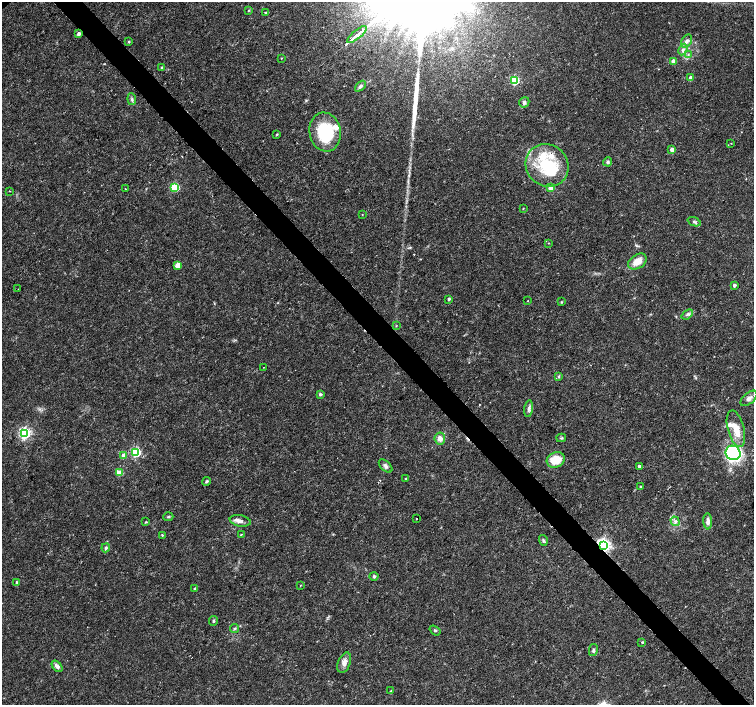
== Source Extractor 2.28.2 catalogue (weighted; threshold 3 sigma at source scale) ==
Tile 6 of 4 x 4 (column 2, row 2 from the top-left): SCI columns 1513-3015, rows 3028-4433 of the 6023 x 5990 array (HDU 1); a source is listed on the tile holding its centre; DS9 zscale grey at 2 x 2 block average (1 PNG px = mean of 2 x 2 image px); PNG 756 x 707 px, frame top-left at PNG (2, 2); each listed source drawn as its Kron ellipse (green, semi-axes under 4 px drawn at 4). Shown black and unused: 4% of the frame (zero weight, under 3 of 4 exposures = <1% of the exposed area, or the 3 px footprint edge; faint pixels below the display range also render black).
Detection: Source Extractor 2.28.2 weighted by HDU 2 'WHT'; one run over the whole footprint, this tile lists its part. Background 0.0191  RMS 0.0019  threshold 0.00846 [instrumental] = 3 sigma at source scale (4.5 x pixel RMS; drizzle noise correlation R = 1.50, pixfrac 1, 0.0396/0.0396 arcsec/px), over >= 5 px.
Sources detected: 89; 1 cosmic-ray / hot-pixel residue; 1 long thin detection or spike segment (spike, bleed or trail) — neither listed nor drawn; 6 inside a brighter listed object's ellipse — not listed separately; the other 81 listed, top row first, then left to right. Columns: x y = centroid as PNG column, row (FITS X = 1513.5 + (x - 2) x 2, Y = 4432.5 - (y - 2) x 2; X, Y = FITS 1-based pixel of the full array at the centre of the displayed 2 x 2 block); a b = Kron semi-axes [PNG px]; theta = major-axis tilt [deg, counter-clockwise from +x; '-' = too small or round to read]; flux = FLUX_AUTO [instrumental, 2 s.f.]
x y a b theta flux
248 10 3 2 - 0.26
265 13 3 2 - 0.63
79 33 3 3 - 1.6
357 35 12 2 40 1200
687 41 7 5 58 1.4
129 42 3 3 - 0.37
683 50 6 4 62 1.1
688 54 3 2 - 0.45
281 58 2 2 - 0.29
673 61 3 3 - 3.8
162 67 3 3 - 0.45
691 78 3 3 - 3.7
515 80 3 3 - 35
360 86 6 4 45 1.2
132 99 6 3 -85 0.85
524 102 5 4 - 1.1
325 132 19 15 -80 26
277 134 3 2 - 0.42
731 143 2 2 - 0.2
672 150 3 3 - 3
608 162 4 4 - 0.79
547 165 22 20 -44 23
175 187 3 3 - 28
125 188 2 2 - 0.65
550 188 3 3 - 5.2
9 191 2 2 - 0.27
523 208 2 2 - 0.25
362 215 2 2 - 0.18
694 222 7 4 -22 0.86
549 243 3 2 - 0.22
637 262 10 7 32 5.4
178 265 3 3 - 7.8
734 285 2 2 - 1.4
18 289 2 2 - 0.15
449 299 2 2 - 1
528 301 2 2 - 0.97
561 302 2 2 - 0.37
687 314 6 4 40 1
396 326 3 2 - 0.22
263 367 2 2 - 0.14
559 376 3 2 - 0.4
320 394 3 3 - 0.88
749 398 10 5 40 1.9
529 409 8 4 82 1.4
736 429 19 8 -75 7.1
25 433 4 4 - 80
440 438 6 5 - 2.5
561 438 5 3 - 0.53
136 452 3 3 - 42
733 453 7 7 - 67
124 455 3 3 - 5.3
556 460 9 7 25 9.2
386 466 8 4 -43 1.4
639 466 3 2 - 1.1
119 473 3 3 - 12
405 479 2 2 - 0.27
206 481 4 3 - 0.75
641 487 2 2 - 0.7
168 517 5 3 - 0.53
416 519 2 2 - 0.85
240 521 10 5 -11 2.2
675 521 5 4 - 1.2
708 521 8 4 -87 2.3
146 522 3 2 - 0.38
241 534 3 2 - 0.31
162 535 3 3 - 0.39
543 540 6 4 -71 0.77
603 545 4 3 - 140
106 548 4 3 - 0.78
374 576 4 4 - 0.73
17 582 3 2 - 1
300 585 3 2 - 0.24
195 588 2 2 - 0.69
213 621 5 3 - 0.55
234 628 4 2 - 0.43
435 630 6 3 -35 0.68
642 642 3 2 - 0.39
593 650 6 3 78 0.93
344 663 11 6 68 2.5
57 666 6 4 -50 1.7
391 691 3 2 - 0.33
Overlapping masked pixels (flux is a lower limit): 2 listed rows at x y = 79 33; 603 545
Diffuse or blended objects may show on this block-average render without a row.